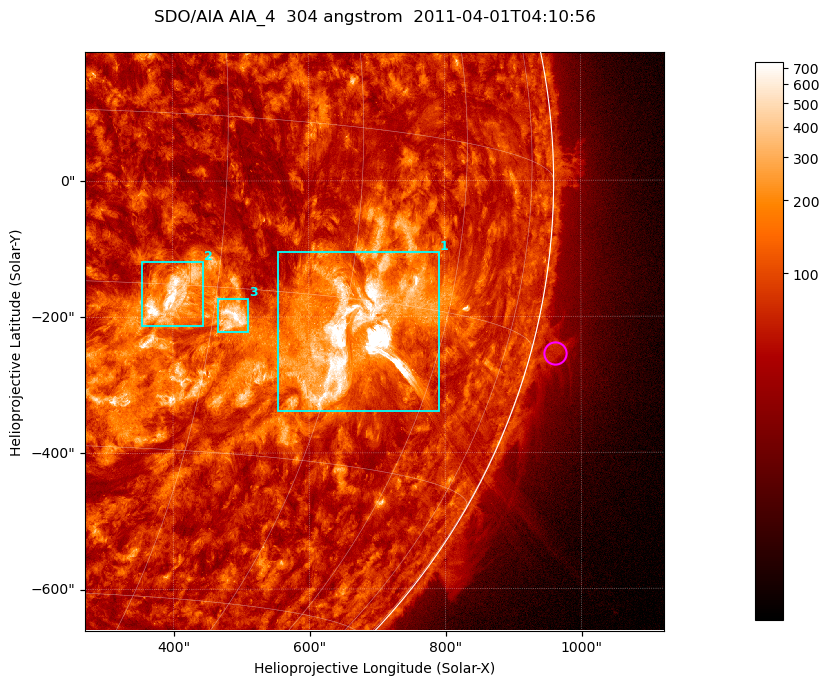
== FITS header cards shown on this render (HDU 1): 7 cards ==
TELESCOP= 'SDO/AIA '           / For AIA: SDO/AIA
INSTRUME= 'AIA_4   '           / For AIA: AIA_ATA1, AIA_ATA2, AIA_ATA3 or AIA_AT
WAVELNTH=                  304 / [angstrom] Wavelength
WAVEUNIT= 'angstrom'           / Wavelength unit: angstrom
DATE-OBS= '2011-04-01T04:10:56.123' / [ISO] Date when observation started; ISO 8
CTYPE1  = 'HPLN-TAN'           / CTYPE1; Typically HPLN
CTYPE2  = 'HPLT-TAN'           / CTYPE2; Typically HPLT

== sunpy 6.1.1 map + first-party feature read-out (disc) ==
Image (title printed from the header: SDO/AIA AIA_4  304 angstrom  2011-04-01T04:10:56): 1418 x 1418 px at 0.6 arcsec/px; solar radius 960 arcsec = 1600 px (partial field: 18% of the solar disc is inside the frame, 73% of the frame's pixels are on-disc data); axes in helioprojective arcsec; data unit not stated in the header (colour bar unlabelled)
Orientation: roll -0.132 deg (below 1 deg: not rotated)
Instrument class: DISC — disc imager (sunpy class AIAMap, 304 A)
Bright regions (active regions / flare kernels): reference = the on-disc median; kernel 11 px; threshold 5 sigma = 171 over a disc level ~72.1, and >= 1.15x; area >= 2010 px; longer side >= 17 px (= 10 arcsec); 3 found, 3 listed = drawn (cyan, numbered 1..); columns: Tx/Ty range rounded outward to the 2 arcsec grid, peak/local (2 s.f.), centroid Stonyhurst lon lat
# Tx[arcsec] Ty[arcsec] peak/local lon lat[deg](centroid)
1 554..792 -340..-104 53 +47 -18
2 354..446 -214..-118 13 +26 -16
3 466..512 -224..-172 11 +32 -18
Off-limb structures (1.02-1.3 R_sun): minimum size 400 px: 6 found; the strongest spans PA ~250..260 deg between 1.02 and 1.08 R_sun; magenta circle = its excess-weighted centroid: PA ~255 deg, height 1.04 R_sun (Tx ~962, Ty ~-254 arcsec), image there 2.4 x the reference